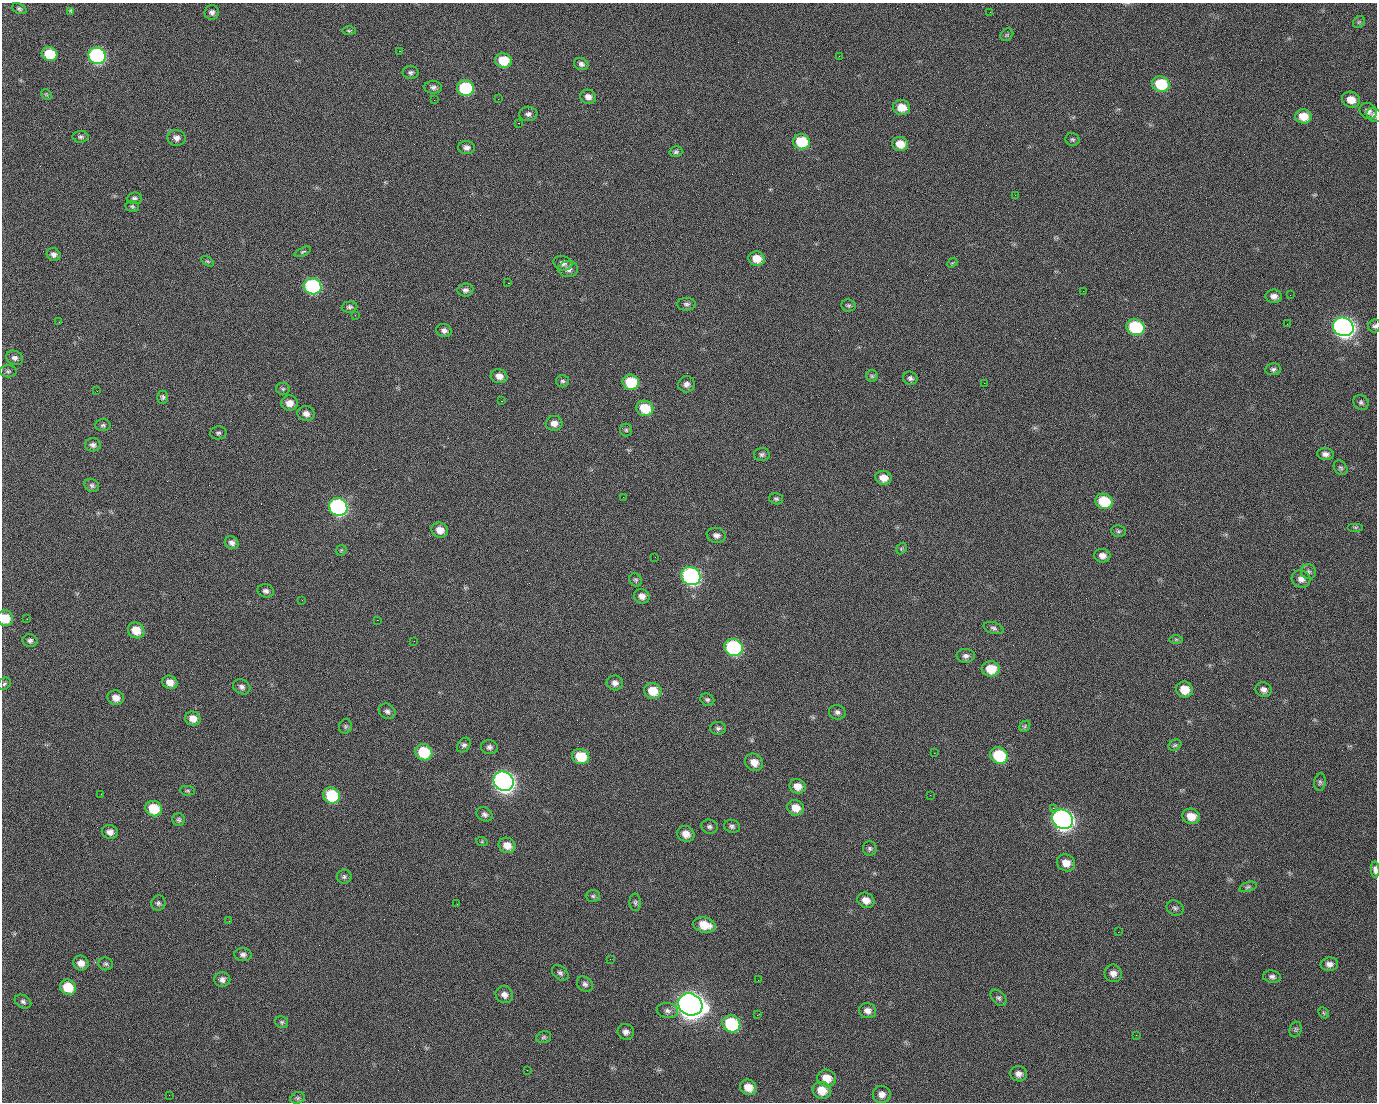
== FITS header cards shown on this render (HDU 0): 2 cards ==
NAXIS1  =                 1375 / length of data axis 1
NAXIS2  =                 1100 / length of data axis 2

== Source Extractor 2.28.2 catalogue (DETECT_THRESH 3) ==
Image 1375 x 1100 px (HDU 0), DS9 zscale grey, 1 PNG px = 1 image px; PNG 1379 x 1104 px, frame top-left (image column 1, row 1100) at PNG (2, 3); each listed source drawn as its Kron ellipse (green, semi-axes under 4 px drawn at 4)
Background 1520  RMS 33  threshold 97.5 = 3 sigma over >= 5 px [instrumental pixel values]
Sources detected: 211; all 211 listed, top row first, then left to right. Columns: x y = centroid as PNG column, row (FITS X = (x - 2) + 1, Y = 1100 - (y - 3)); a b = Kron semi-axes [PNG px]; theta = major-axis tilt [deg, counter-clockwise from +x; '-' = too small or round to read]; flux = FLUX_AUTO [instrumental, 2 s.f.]
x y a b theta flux
19 9 8 5 -22 4.0e+03
71 12 4 3 - 6.2e+03
212 12 7 7 - 7.3e+03
990 12 2 2 - 1.7e+03
1359 22 6 5 - 3.7e+03
349 31 7 4 -1 3.1e+03
1007 35 7 5 45 4.0e+03
399 51 2 2 - 2.6e+04
50 54 8 7 - 7.0e+04
97 56 9 8 - 4.7e+05
839 56 2 2 - 1.0e+03
503 61 8 7 - 5.6e+04
581 64 7 6 - 7.8e+03
411 72 8 6 1 5.7e+03
1161 84 9 7 -17 9.9e+04
433 87 9 6 -4 7.2e+03
465 88 8 7 - 1.7e+05
46 94 6 4 -45 2.7e+03
588 97 8 7 - 1.3e+04
498 99 2 2 - 1.5e+03
434 100 2 2 - 4.6e+03
1351 100 9 8 - 2.5e+04
902 107 8 7 - 3.4e+04
1368 111 9 7 -38 9.9e+03
528 114 9 7 7 7.8e+03
1374 115 8 6 -34 6.3e+03
1303 116 8 7 - 3.3e+04
518 123 2 2 - 3.5e+04
80 137 8 6 -1 5.1e+03
176 138 9 8 - 1.1e+04
1073 139 7 6 - 4.4e+03
801 142 8 7 - 8.6e+04
900 144 8 7 - 3.0e+04
466 148 8 6 -1 9.2e+03
676 152 6 5 - 4.7e+03
1015 195 2 2 - 7.6e+03
134 198 8 5 5 5.7e+03
132 206 7 5 -13 4.0e+03
303 252 9 4 23 3.0e+03
54 255 7 6 - 8.4e+03
757 259 8 7 - 3.1e+04
207 261 7 4 -30 3.1e+03
563 263 9 7 -16 1.0e+04
952 263 6 4 42 2.7e+03
568 269 10 8 0 1.2e+04
508 283 2 2 - 5.7e+04
312 286 9 8 - 2.9e+05
465 290 8 6 7 7.7e+03
1083 291 2 2 - 3.8e+03
1290 295 2 2 - 2.2e+03
1274 296 8 6 -2 1.1e+04
686 304 9 6 -1 6.4e+03
848 305 7 6 - 4.1e+03
349 307 8 5 5 5.4e+03
355 315 2 2 - 1.4e+03
59 322 3 2 - 1.6e+03
1287 324 2 2 - 1.3e+03
1374 326 6 6 - 4.8e+03
1135 327 9 8 - 1.7e+05
1343 327 10 9 - 1.3e+06
444 330 8 6 -14 9.0e+03
15 358 9 7 -23 8.5e+03
1273 369 8 6 4 5.7e+03
8 371 8 6 0 4.5e+03
499 376 8 7 - 1.5e+04
872 376 6 5 - 3.8e+03
910 378 7 6 - 6.6e+03
562 381 6 6 - 4.5e+03
631 382 8 7 - 8.6e+04
984 383 2 2 - 1.7e+04
686 384 8 8 - 1.1e+04
283 389 7 6 - 4.1e+03
97 391 2 2 - 1.4e+03
163 397 6 5 - 4.7e+03
501 401 3 2 - 5.9e+04
1361 402 8 7 - 5.6e+03
289 403 8 7 - 1.9e+04
645 408 8 7 - 6.4e+04
306 414 8 7 - 1.3e+04
554 423 8 7 - 1.4e+04
103 425 7 6 - 4.5e+03
626 430 6 6 - 4.0e+03
218 433 8 6 2 4.8e+03
93 445 8 6 -3 7.5e+03
762 454 8 6 1 5.6e+03
1325 454 8 6 -5 9.9e+03
1341 468 8 6 -50 4.8e+03
883 478 8 7 - 2.0e+04
92 485 7 6 - 5.9e+03
623 497 2 2 - 3.5e+03
776 499 7 5 -14 4.2e+03
1104 501 9 7 -22 8.3e+04
338 507 9 8 - 5.3e+05
1356 527 8 4 0 3.6e+03
440 530 8 7 - 2.0e+04
1118 531 7 5 -14 4.3e+03
716 535 9 7 -9 9.6e+03
232 543 7 6 - 8.7e+03
901 549 6 4 47 3.6e+03
341 550 6 5 - 3.0e+03
1102 556 8 6 -10 1.3e+04
655 557 2 2 - 9.4e+02
1308 572 7 7 - 7.3e+03
691 576 10 9 - 6.3e+05
1301 579 9 8 - 1.3e+04
636 580 7 6 - 4.1e+03
266 591 8 6 -9 7.5e+03
642 596 8 7 - 1.2e+04
302 600 2 2 - 9.4e+02
5 618 8 7 - 3.9e+04
27 619 3 2 - 2.4e+03
377 620 2 2 - 1.3e+04
994 628 10 5 -16 6.2e+03
136 630 8 7 - 3.9e+04
1176 639 7 4 0 3.3e+03
30 641 7 6 - 6.4e+03
414 641 2 2 - 8.7e+02
734 647 9 8 - 2.9e+05
966 656 9 7 0 8.2e+03
991 669 9 7 -1 4.2e+04
170 682 8 6 -23 1.8e+04
615 683 8 7 - 1.0e+04
4 684 7 5 43 4.1e+03
242 687 9 7 -27 8.1e+03
1184 689 8 8 - 3.6e+04
1263 690 8 7 - 1.0e+04
653 691 9 7 -12 4.2e+04
116 698 8 7 - 1.8e+04
707 700 7 6 - 4.9e+03
387 711 9 7 -33 7.5e+03
837 712 8 7 - 7.5e+03
193 718 8 7 - 2.0e+04
345 726 7 6 - 4.7e+03
1025 726 6 4 48 3.6e+03
718 728 8 6 0 6.0e+03
464 745 8 6 49 6.0e+03
1175 745 7 5 25 4.4e+03
489 747 8 7 - 7.2e+03
424 752 8 8 - 8.9e+04
934 753 3 2 - 2.1e+03
999 755 9 8 - 1.1e+05
581 756 8 7 - 6.6e+04
754 762 9 8 - 2.1e+04
504 781 10 9 - 1.4e+06
1320 782 9 5 82 4.7e+03
797 786 8 7 - 2.1e+04
188 791 7 5 -6 3.5e+03
101 794 3 2 - 2.8e+03
332 795 8 7 - 1.2e+05
930 795 2 2 - 9.0e+03
796 808 9 7 -25 2.6e+04
1053 808 2 2 - 1.8e+04
154 809 8 7 - 6.8e+04
484 814 8 6 -29 7.5e+03
1191 816 9 7 -16 3.0e+04
1063 819 10 9 - 1.4e+06
179 820 6 6 - 4.6e+03
732 826 8 6 -13 6.2e+03
709 827 8 7 - 6.3e+03
110 832 8 7 - 1.2e+04
686 834 9 8 - 1.8e+04
482 842 6 4 -18 2.5e+03
507 845 8 7 - 2.4e+04
870 848 7 7 - 5.1e+03
1066 863 9 8 - 2.1e+04
1375 870 8 4 -87 1.1e+04
344 877 7 7 - 5.7e+03
1248 887 9 4 19 4.2e+03
593 896 7 6 - 4.8e+03
866 900 9 7 -28 1.8e+04
635 902 9 5 -87 4.5e+03
158 903 7 7 - 5.7e+03
457 904 3 2 - 1.9e+03
1175 908 9 7 -31 6.0e+03
229 921 2 2 - 9.6e+02
704 925 11 7 -13 3.9e+04
1118 932 3 2 - 3.3e+03
243 955 9 6 -4 7.6e+03
610 959 2 2 - 2.9e+03
81 963 8 7 - 1.7e+04
106 964 7 6 - 5.4e+03
1329 964 9 7 3 1.1e+04
560 973 9 6 -39 6.5e+03
1113 973 9 8 - 1.3e+04
1272 977 9 6 -8 7.3e+03
222 980 8 7 - 9.6e+03
758 980 2 2 - 2.1e+03
585 984 9 7 -38 7.1e+03
68 987 8 7 - 5.5e+04
504 995 9 8 - 1.2e+04
998 998 9 6 -47 5.8e+03
23 1001 8 6 -26 6.0e+03
690 1004 12 10 -27 3.2e+06
667 1011 11 7 -8 1.0e+04
867 1011 9 7 -17 1.2e+04
1324 1013 6 4 -46 3.2e+03
757 1015 2 2 - 1.5e+03
282 1022 7 5 -34 4.1e+03
731 1024 9 8 - 1.7e+05
1295 1029 8 6 73 4.3e+03
626 1032 8 7 - 1.0e+04
1136 1035 2 2 - 1.2e+03
544 1037 8 5 16 4.6e+03
527 1070 2 2 - 9.0e+02
1019 1074 8 7 - 1.1e+04
827 1078 9 8 - 3.3e+04
748 1087 8 7 - 2.7e+04
822 1090 9 8 - 3.4e+04
882 1094 9 8 - 1.4e+04
169 1095 2 2 - 6.4e+03
298 1098 7 5 21 4.5e+03
At the frame edge (FLAGS 8, measured only in part): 4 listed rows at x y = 1374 115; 1374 326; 5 618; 1375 870